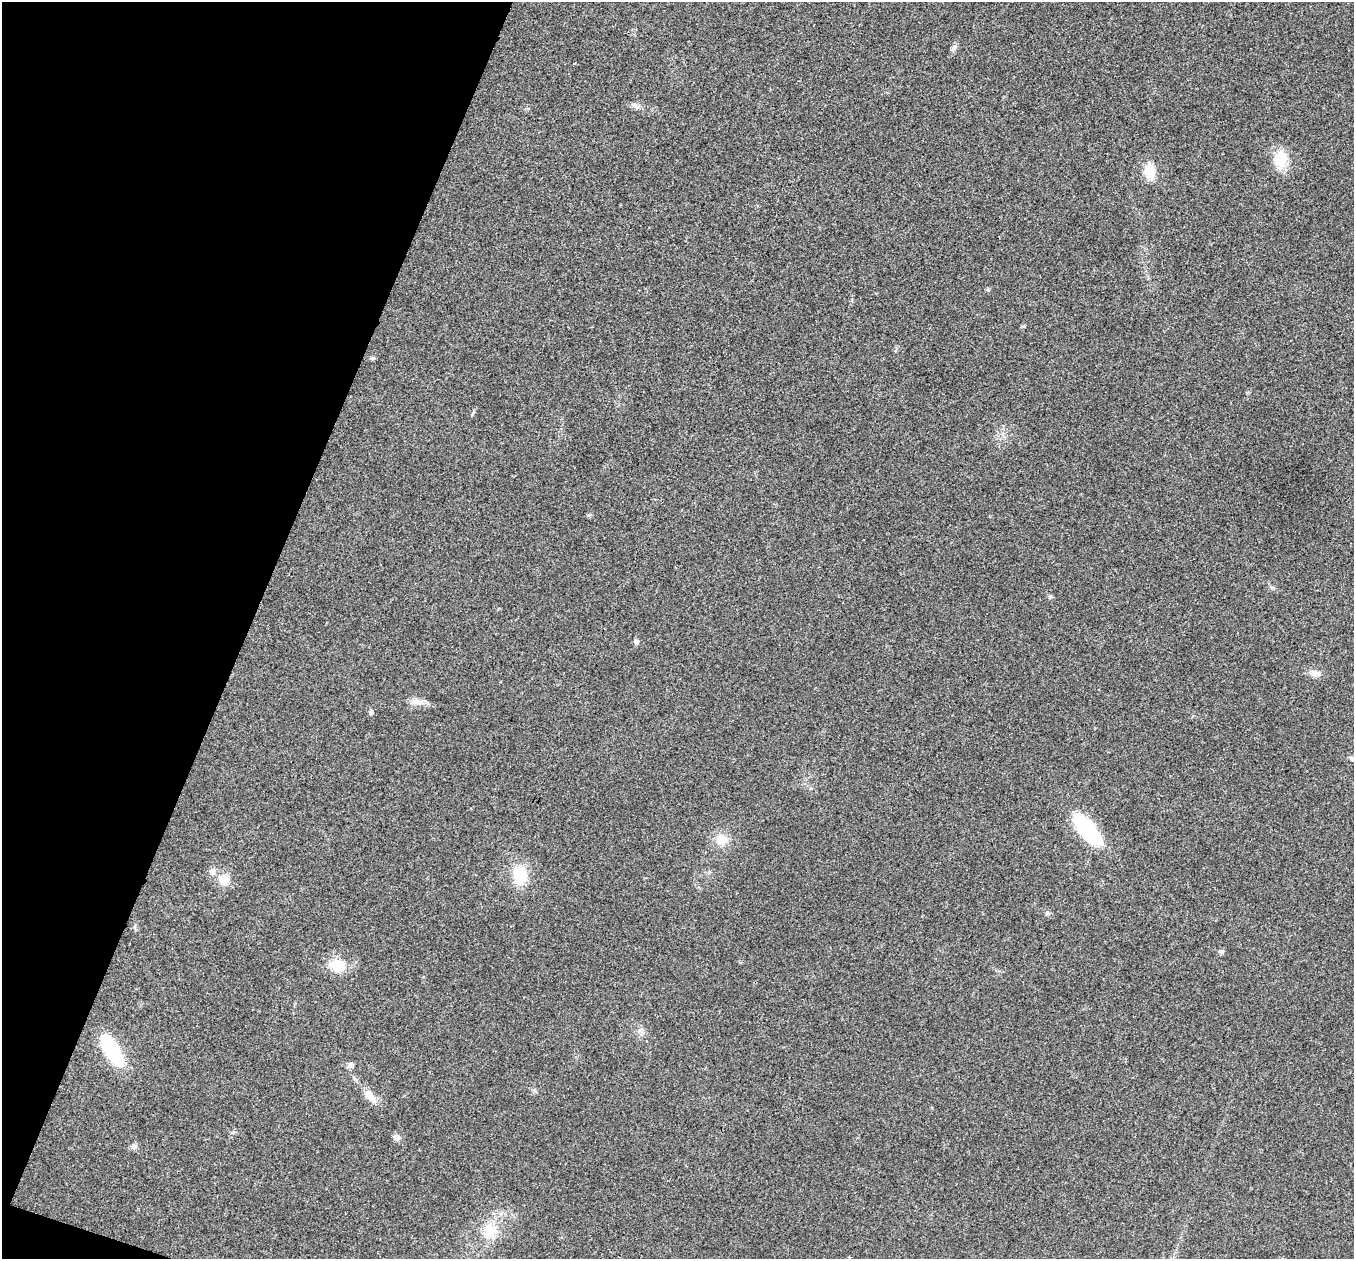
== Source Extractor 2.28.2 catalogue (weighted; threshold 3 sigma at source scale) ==
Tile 9 of 4 x 4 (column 1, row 3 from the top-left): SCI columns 3-1354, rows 1394-2650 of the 5417 x 5431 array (HDU 1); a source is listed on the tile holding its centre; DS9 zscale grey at full resolution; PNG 1356 x 1261 px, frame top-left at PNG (2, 2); no overlay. Shown black and unused: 19% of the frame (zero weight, under 3 of 4 exposures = <1% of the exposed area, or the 3 px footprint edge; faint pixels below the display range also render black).
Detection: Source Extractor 2.28.2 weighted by HDU 2 'WHT'; one run over the whole footprint, this tile lists its part. Background 0.0212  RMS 0.0041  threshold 0.0183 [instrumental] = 3 sigma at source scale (4.5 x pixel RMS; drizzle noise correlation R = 1.50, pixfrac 1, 0.05/0.05 arcsec/px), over >= 5 px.
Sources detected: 25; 1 inside a brighter listed object's ellipse — not listed separately; the other 24 listed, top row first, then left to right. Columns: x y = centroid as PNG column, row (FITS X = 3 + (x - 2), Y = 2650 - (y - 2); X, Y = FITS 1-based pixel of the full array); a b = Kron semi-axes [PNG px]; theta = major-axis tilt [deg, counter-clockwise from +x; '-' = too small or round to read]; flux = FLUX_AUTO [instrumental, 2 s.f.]
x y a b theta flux
955 47 7 4 88 0.92
635 105 14 6 -22 1.7
1281 159 16 13 82 11
1149 171 22 13 -83 6.4
988 289 5 5 - 0.6
373 358 6 4 18 0.58
1271 587 6 5 - 0.71
636 642 7 6 - 1
1315 673 15 8 -8 2.6
417 702 17 8 -11 3
371 712 7 5 -78 0.9
1352 758 8 6 -49 1.1
1087 830 34 14 -51 35
721 839 13 13 - 5.8
520 875 17 12 -88 14
224 879 15 14 - 5.2
1047 913 6 5 - 0.69
337 966 22 18 -6 8.4
112 1051 27 12 -57 32
350 1065 9 7 66 1.3
370 1096 25 9 -53 4.6
396 1137 10 7 -23 1.9
133 1146 9 5 -6 1.1
490 1230 21 17 78 9
Unlisted compact peaks at least as high as the median listed source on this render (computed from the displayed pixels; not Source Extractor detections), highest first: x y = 1222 951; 1050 597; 1024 326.